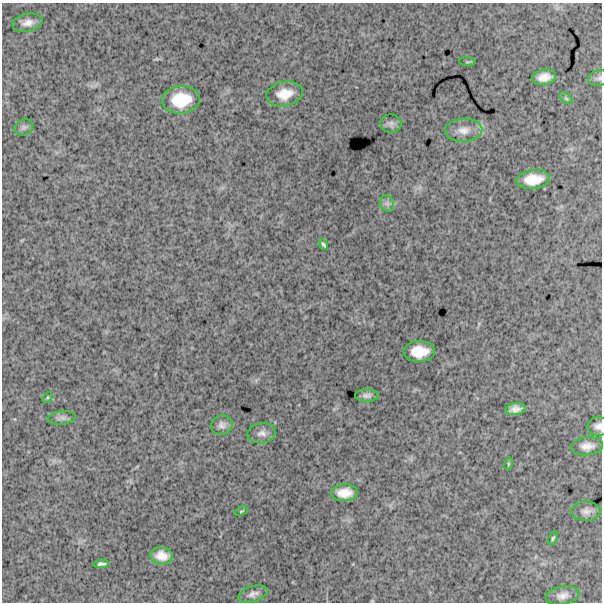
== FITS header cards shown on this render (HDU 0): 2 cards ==
NAXIS1  =                  600
NAXIS2  =                  600

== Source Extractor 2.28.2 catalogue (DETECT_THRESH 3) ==
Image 600 x 600 px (HDU 0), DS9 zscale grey, 1 PNG px = 1 image px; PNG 604 x 604 px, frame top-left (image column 1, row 600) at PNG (2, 3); each listed source drawn as its Kron ellipse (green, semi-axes under 4 px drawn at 4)
Background 1720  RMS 240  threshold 710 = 3 sigma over >= 5 px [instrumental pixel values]
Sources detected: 31; all 31 listed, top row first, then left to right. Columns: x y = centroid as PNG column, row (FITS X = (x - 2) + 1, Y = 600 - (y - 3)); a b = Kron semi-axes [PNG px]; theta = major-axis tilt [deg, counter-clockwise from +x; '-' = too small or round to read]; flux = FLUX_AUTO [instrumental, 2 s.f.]
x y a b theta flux
28 23 15 9 11 130000
467 62 8 3 -5 17000
544 77 12 7 11 160000
599 78 11 7 12 53000
284 94 18 12 11 260000
566 98 7 4 -37 28000
181 100 19 13 7 490000
391 124 11 9 -8 59000
24 127 10 7 24 49000
464 130 18 11 3 170000
533 179 17 9 7 300000
387 204 9 6 -69 55000
324 245 5 3 - 31000
419 351 16 10 2 310000
367 395 12 6 0 67000
47 397 6 4 45 20000
515 409 10 6 10 100000
62 418 14 6 6 68000
222 425 11 9 6 81000
598 426 10 9 - 86000
262 433 14 10 9 100000
587 446 16 9 6 130000
508 464 6 4 72 19000
344 493 13 8 2 210000
241 511 6 2 23 14000
586 511 14 10 1 99000
553 538 7 4 67 25000
162 556 11 8 -9 180000
101 564 7 4 6 46000
253 594 15 7 18 82000
562 596 17 9 10 110000
At the frame edge (FLAGS 8, measured only in part): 2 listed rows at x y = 599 78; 598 426